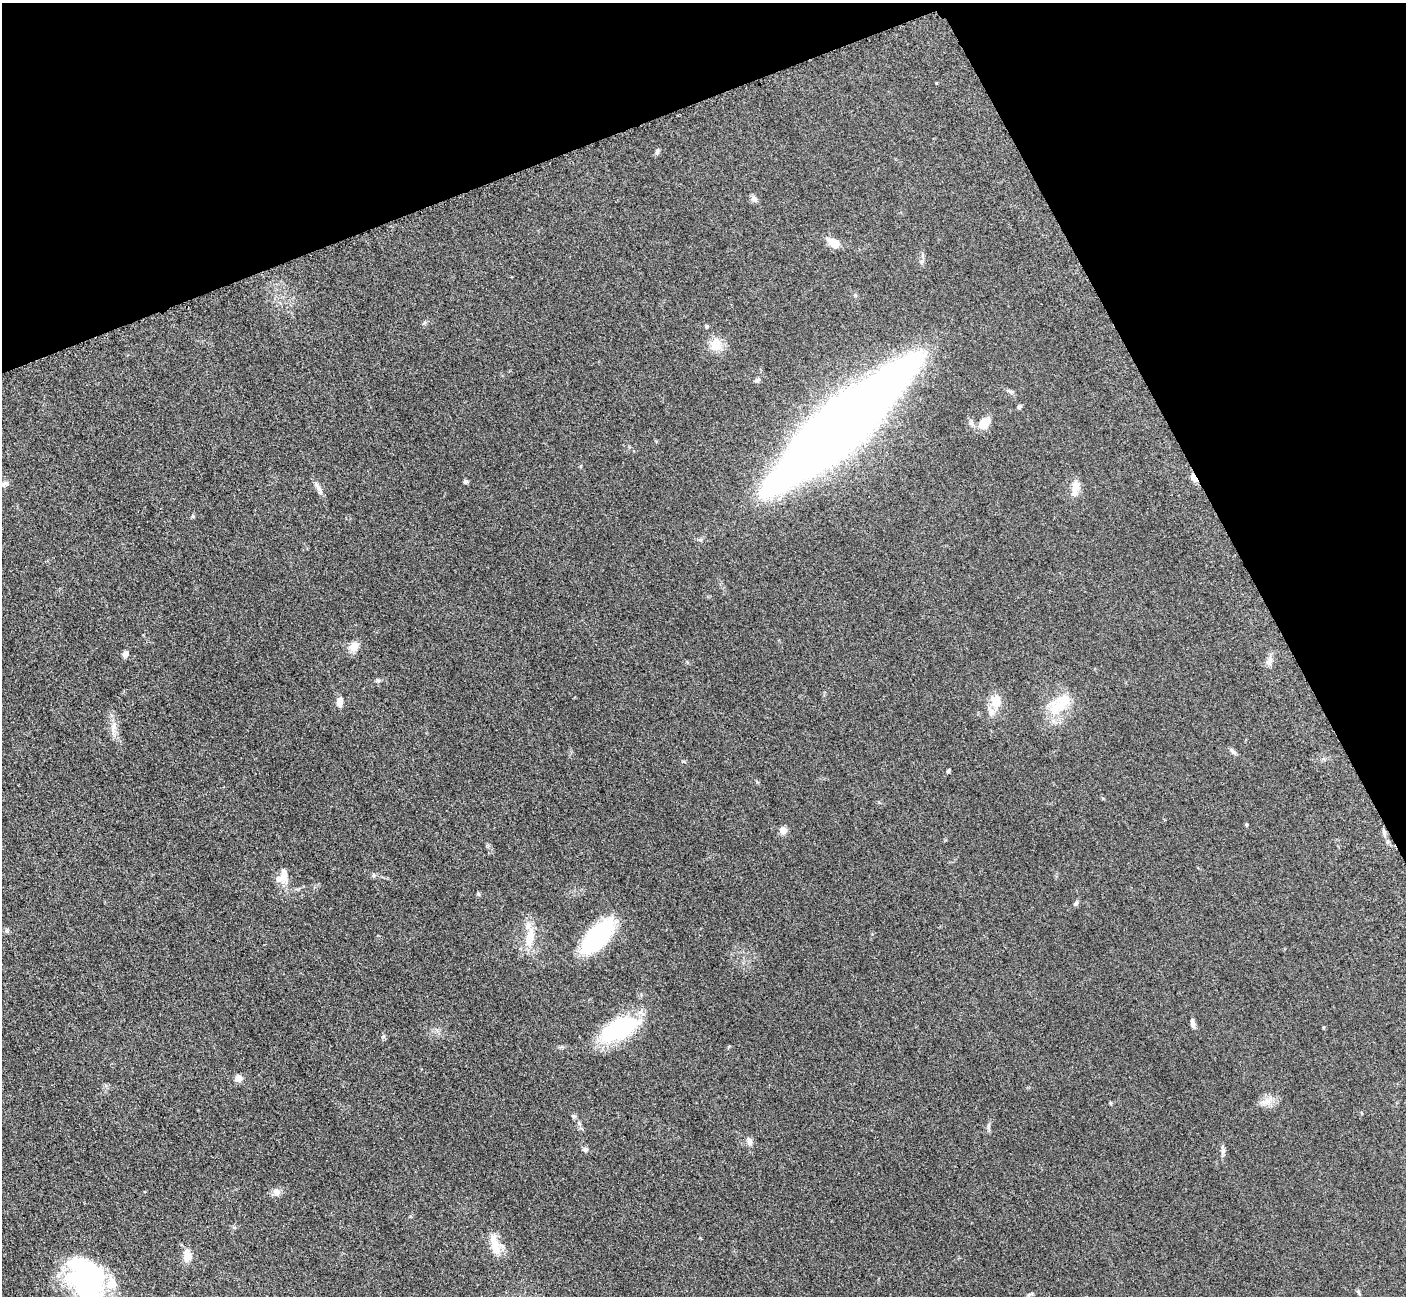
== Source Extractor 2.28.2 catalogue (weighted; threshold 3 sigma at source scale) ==
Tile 3 of 4 x 4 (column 3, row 1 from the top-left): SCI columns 2874-4277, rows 4073-5366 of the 5700 x 5663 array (HDU 1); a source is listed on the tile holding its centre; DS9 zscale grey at full resolution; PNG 1408 x 1298 px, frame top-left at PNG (2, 3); no overlay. Shown black and unused: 21% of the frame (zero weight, under 3 of 5 exposures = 3% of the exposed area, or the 3 px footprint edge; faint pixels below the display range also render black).
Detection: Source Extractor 2.28.2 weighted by HDU 2 'WHT'; one run over the whole footprint, this tile lists its part. Background 0.0531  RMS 0.0059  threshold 0.0264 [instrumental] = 3 sigma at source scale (4.5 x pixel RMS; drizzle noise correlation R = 1.50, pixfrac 1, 0.05/0.05 arcsec/px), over >= 5 px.
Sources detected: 55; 1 inside a brighter object's white glare — not listed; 4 inside a brighter listed object's ellipse — not listed separately; the other 50 listed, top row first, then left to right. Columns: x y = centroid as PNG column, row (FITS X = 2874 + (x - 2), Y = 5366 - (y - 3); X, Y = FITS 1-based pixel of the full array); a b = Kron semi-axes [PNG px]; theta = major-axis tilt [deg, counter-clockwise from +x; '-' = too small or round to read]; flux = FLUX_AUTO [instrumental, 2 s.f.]
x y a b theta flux
657 151 8 5 62 1.3
754 199 9 7 -34 2.1
834 243 14 9 -32 7.5
707 326 5 4 - 0.67
716 344 14 12 76 9.9
757 380 9 5 16 1.2
1019 407 6 5 - 1.2
972 423 11 5 -62 1.9
984 423 15 11 45 7.9
840 426 146 31 42 1100
1194 478 7 4 -61 11
465 481 6 5 - 1.1
4 484 12 6 12 2.3
1075 488 21 8 84 6.6
319 489 15 6 -62 2.8
354 647 13 11 56 5
125 654 7 6 - 2.6
1270 660 7 4 72 1.8
378 681 6 5 - 1
340 701 12 7 81 4.1
996 701 21 13 -88 9.1
1060 704 37 19 41 20
113 728 23 6 85 4.4
1233 752 10 5 -41 1.7
948 771 5 3 - 0.81
783 830 9 9 - 3
1384 832 9 5 -66 1.7
284 875 20 9 -87 5.8
479 894 6 4 -70 0.71
1076 903 9 5 66 1.2
7 931 7 5 70 1.1
598 936 41 18 48 57
530 937 29 11 76 11
1192 1023 12 5 -78 2
1324 1027 4 3 - 0.49
619 1028 41 20 25 55
238 1078 9 7 -80 3.1
1266 1102 19 8 10 5
1110 1103 6 4 -88 0.56
574 1116 6 5 - 0.97
579 1123 6 5 - 1.2
988 1125 8 4 71 1.2
749 1141 11 7 -71 2.5
585 1149 7 6 - 1.5
1223 1151 8 6 71 1.6
276 1192 11 10 - 3
495 1244 31 10 -76 9.8
187 1256 17 11 -80 6
91 1285 68 29 -74 100
1358 1293 9 3 -69 0.73
Overlapping masked pixels (flux is a lower limit): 2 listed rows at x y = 1194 478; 1384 832
Isophote crosses this tile's border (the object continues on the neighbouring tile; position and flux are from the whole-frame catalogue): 1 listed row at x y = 91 1285
Unlisted compact peaks at least as high as the median listed source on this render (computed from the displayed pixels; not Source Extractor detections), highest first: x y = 193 516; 1246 824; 383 1037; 700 540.